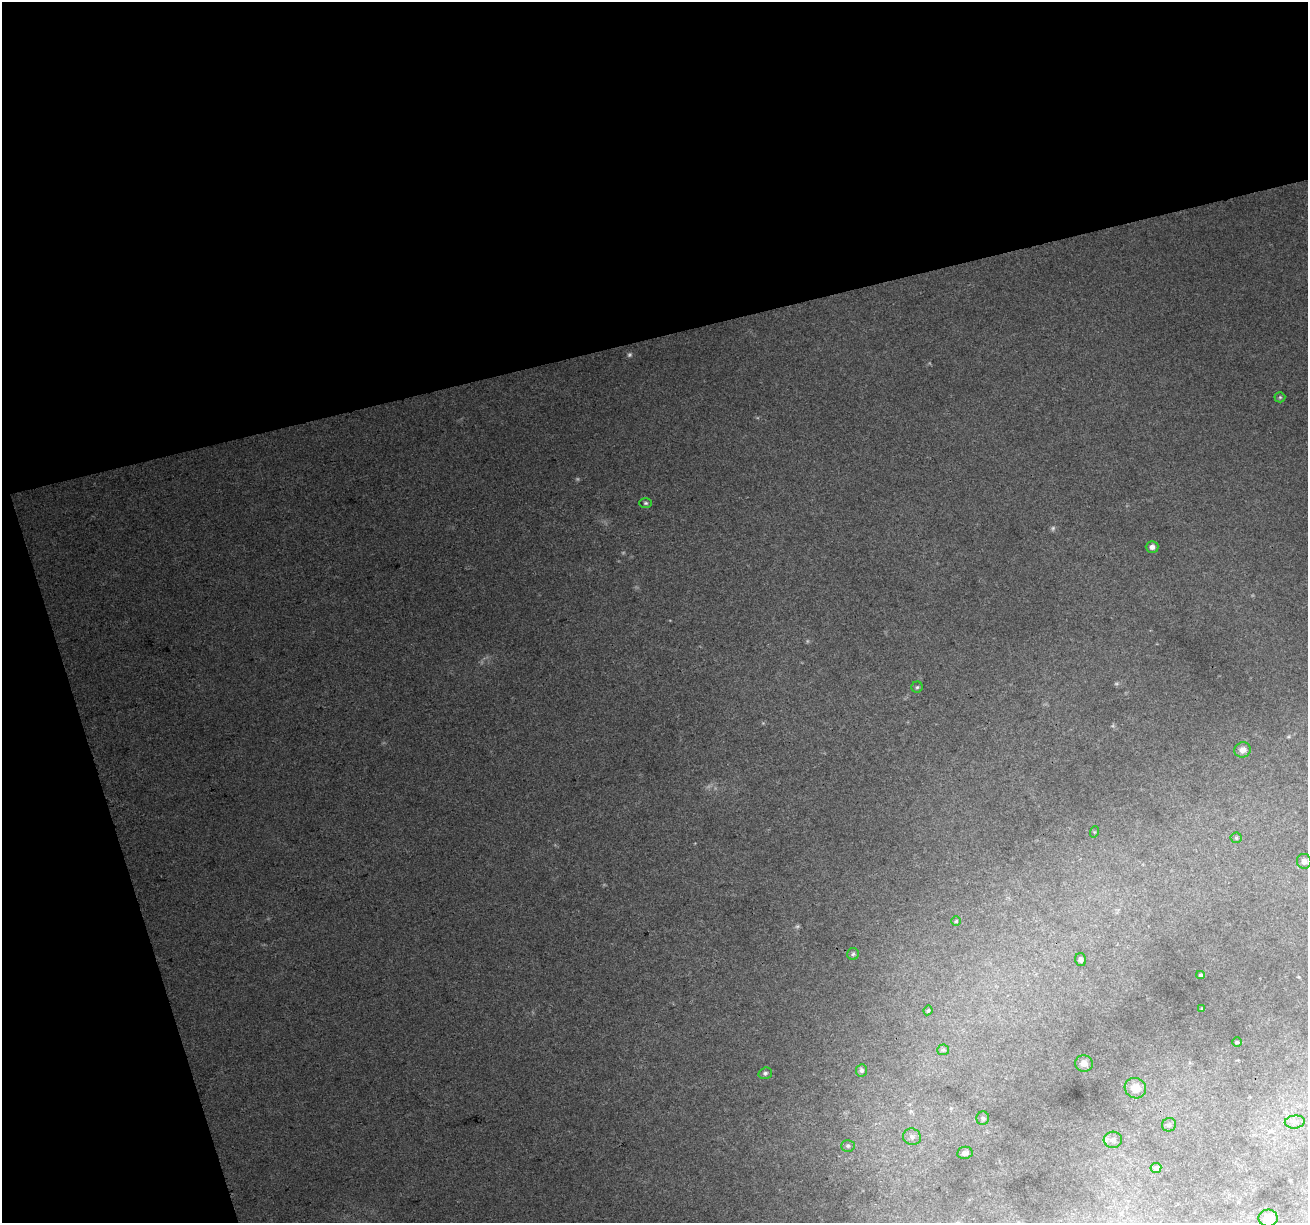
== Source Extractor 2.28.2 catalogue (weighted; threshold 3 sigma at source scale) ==
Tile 1 of 2 x 2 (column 1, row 1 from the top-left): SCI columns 2-1307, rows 1272-2492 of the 2612 x 2527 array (HDU 1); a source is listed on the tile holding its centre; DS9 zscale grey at full resolution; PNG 1310 x 1225 px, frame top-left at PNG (2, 2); each listed source drawn as its Kron ellipse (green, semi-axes under 4 px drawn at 4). Shown black and unused: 33% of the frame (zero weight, under 3 of 4 exposures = <1% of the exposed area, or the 3 px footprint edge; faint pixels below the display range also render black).
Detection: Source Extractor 2.28.2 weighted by HDU 2 'WHT'; one run over the whole footprint, this tile lists its part. Background 0.0633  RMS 0.0097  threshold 0.0435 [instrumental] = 3 sigma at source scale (4.5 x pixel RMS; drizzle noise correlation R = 1.50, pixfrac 1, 0.0396/0.0396 arcsec/px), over >= 5 px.
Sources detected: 34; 4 too faint to see at this stretch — neither listed nor drawn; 1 inside a brighter listed object's ellipse — not listed separately; the other 29 listed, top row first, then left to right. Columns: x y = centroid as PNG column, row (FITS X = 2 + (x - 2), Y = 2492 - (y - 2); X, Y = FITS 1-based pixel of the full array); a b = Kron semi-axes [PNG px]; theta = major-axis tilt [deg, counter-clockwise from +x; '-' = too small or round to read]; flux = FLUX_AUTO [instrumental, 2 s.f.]
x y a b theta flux
1280 397 5 5 - 1.4
646 503 6 5 - 1.8
1152 547 6 6 - 4.9
917 687 5 5 - 1.8
1243 750 8 7 - 6.4
1094 832 6 3 71 0.98
1236 838 5 5 - 1.6
1304 861 7 7 - 4.8
956 921 5 4 - 1.2
853 954 6 6 - 2
1081 960 6 5 - 2.7
1200 975 4 3 - 1.8
1202 1009 4 3 - 0.95
928 1010 5 3 - 1.3
1237 1042 5 5 - 1.3
943 1050 6 5 - 1.7
1084 1063 9 8 - 5.2
861 1070 6 5 - 2.5
765 1073 7 5 17 2.2
1135 1088 11 10 - 14
983 1118 7 6 - 2.2
1295 1122 10 6 6 4.4
1169 1125 7 6 - 2.6
912 1137 9 8 - 4.2
1113 1140 9 8 - 5.1
848 1146 7 5 2 2
965 1153 8 6 9 3.4
1156 1168 5 5 - 6.1
1268 1218 9 8 - 12
Unlisted compact peaks at least as high as the median listed source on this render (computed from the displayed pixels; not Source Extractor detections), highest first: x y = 578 479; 807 641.